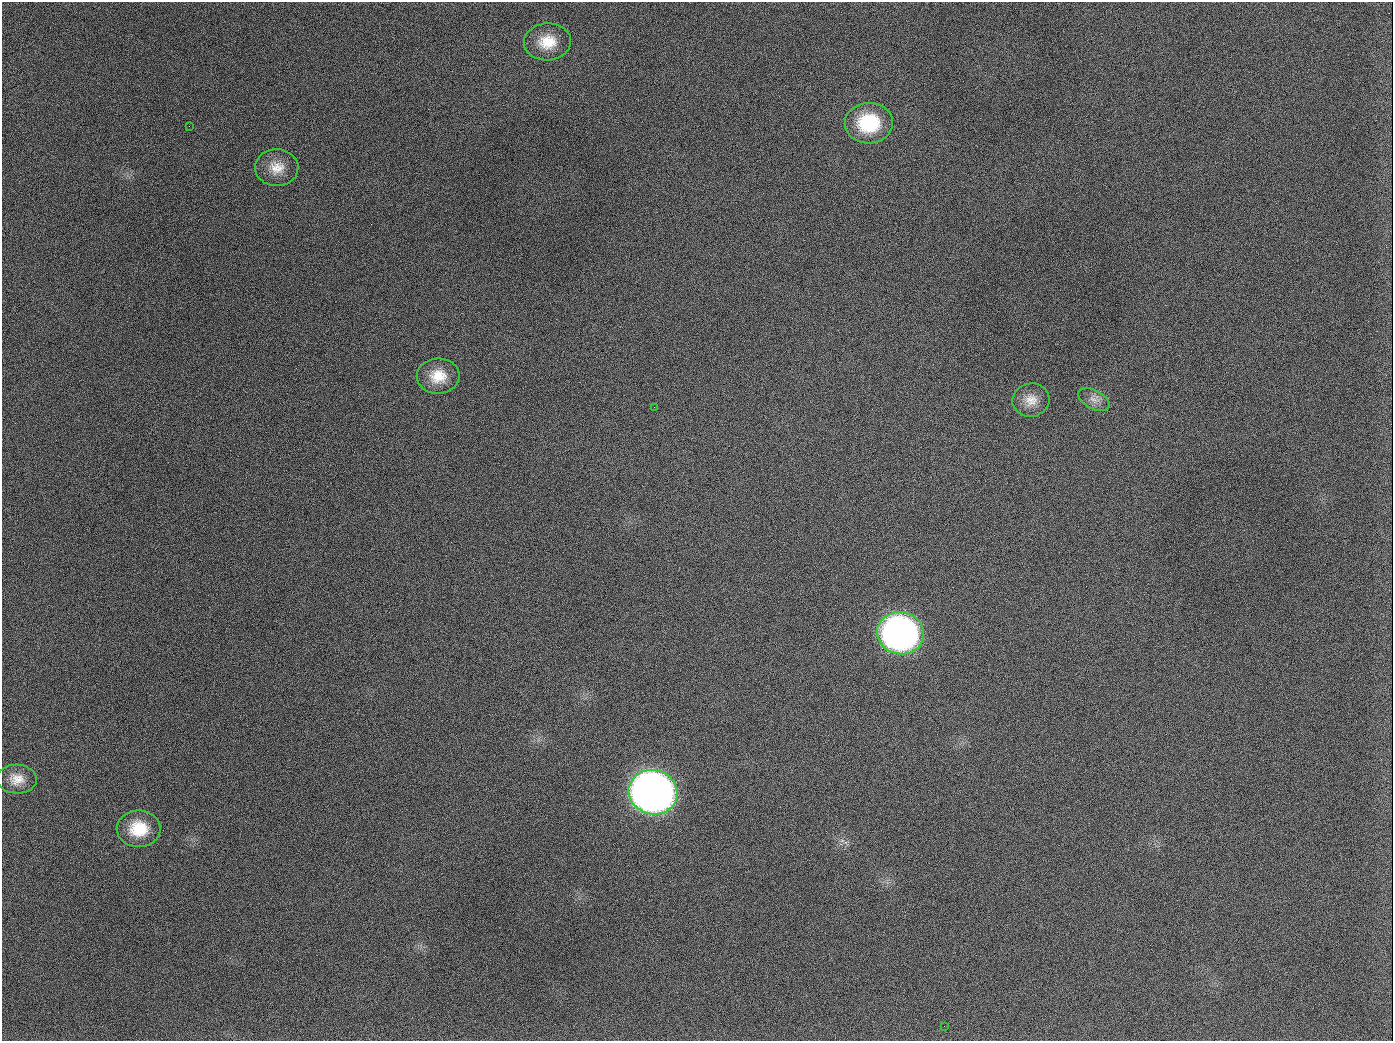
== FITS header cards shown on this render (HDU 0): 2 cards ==
NAXIS1  =                 1391
NAXIS2  =                 1039

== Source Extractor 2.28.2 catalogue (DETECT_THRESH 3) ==
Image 1391 x 1039 px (HDU 0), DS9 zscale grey, 1 PNG px = 1 image px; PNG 1395 x 1043 px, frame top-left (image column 1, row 1039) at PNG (2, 2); each listed source drawn as its Kron ellipse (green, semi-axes under 4 px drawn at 4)
Background 1590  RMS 72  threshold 215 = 3 sigma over >= 5 px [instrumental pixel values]
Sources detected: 13; all 13 listed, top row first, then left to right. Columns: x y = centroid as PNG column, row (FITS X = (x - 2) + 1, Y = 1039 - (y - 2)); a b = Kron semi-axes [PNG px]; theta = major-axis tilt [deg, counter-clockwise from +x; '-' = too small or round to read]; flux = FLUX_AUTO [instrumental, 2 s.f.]
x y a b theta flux
547 42 23 18 3 1.3e+05
869 123 24 20 2 2.9e+05
189 126 2 2 - 5.6e+03
277 168 22 18 -1 9.2e+04
438 376 21 17 1 1.1e+05
1031 400 18 16 13 6.9e+04
1094 400 17 9 -27 3.9e+04
654 407 2 2 - 3.4e+03
901 633 23 21 -14 2.2e+06
17 779 20 14 -2 7.3e+04
653 792 25 22 -16 5.0e+06
139 829 22 18 0 1.6e+05
944 1026 3 2 - 3.8e+03